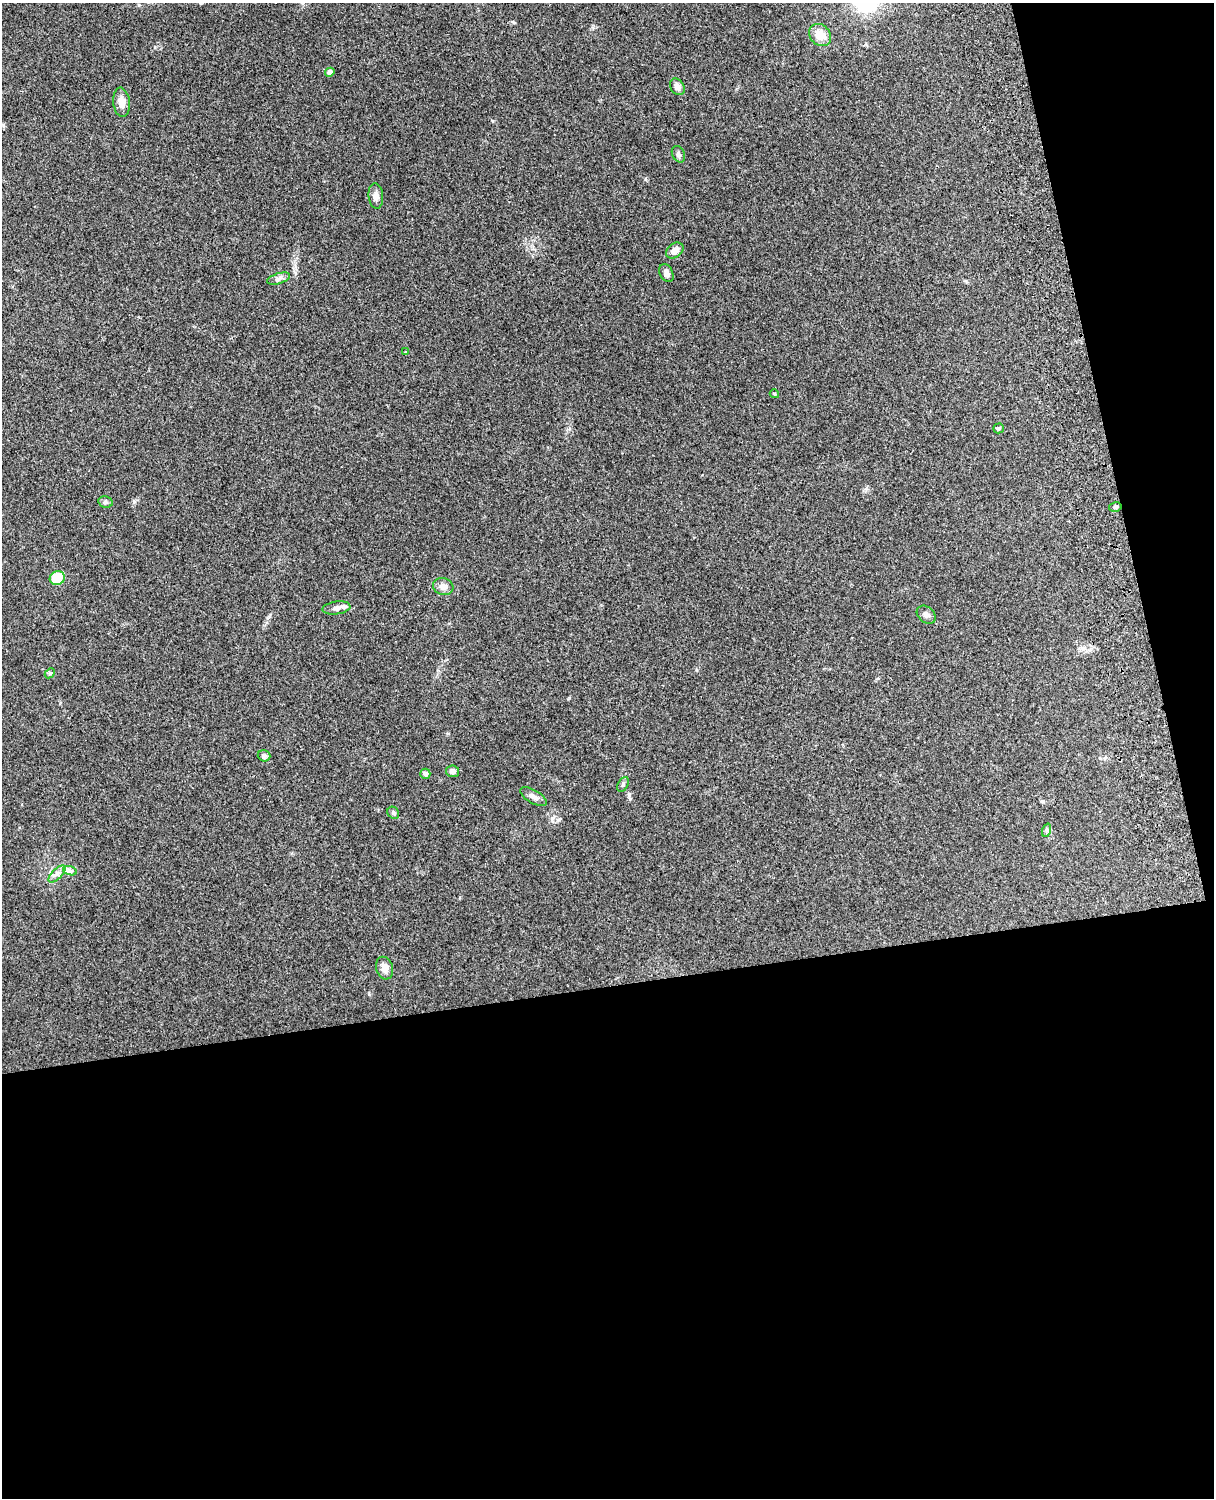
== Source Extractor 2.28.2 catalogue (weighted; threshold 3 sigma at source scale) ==
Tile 12 of 4 x 3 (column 4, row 3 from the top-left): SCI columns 3757-4968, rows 164-1659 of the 5089 x 4927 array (HDU 1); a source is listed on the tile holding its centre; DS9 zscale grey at full resolution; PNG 1216 x 1500 px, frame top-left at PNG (2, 3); each listed source drawn as its Kron ellipse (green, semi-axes under 4 px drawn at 4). Shown black and unused: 39% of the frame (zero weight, under 3 of 4 exposures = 6% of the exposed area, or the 3 px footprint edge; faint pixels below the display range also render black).
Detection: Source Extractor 2.28.2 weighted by HDU 2 'WHT'; one run over the whole footprint, this tile lists its part. Background 0.277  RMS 0.0092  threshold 0.0412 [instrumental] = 3 sigma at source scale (4.5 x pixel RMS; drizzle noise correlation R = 1.50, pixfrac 1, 0.05/0.05 arcsec/px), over >= 5 px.
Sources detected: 29; all 29 listed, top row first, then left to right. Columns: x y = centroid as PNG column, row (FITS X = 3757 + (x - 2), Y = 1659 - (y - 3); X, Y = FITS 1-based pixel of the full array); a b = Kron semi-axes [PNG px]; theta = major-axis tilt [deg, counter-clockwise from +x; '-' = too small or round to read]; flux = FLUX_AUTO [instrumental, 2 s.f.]
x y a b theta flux
820 35 12 10 -45 12
330 72 5 4 - 3.9
677 87 9 6 -57 4
121 102 15 8 -84 7.7
678 154 9 6 -64 2.2
376 196 13 7 -84 4.3
675 250 9 7 37 5.9
666 273 9 6 -64 3.6
278 279 12 5 18 3.1
405 352 3 3 - 0.67
774 394 5 4 - 1.2
998 428 5 5 - 1.4
105 502 7 5 -13 2
1115 507 6 5 - 1.7
57 578 8 6 30 23
443 587 10 8 -17 5.7
336 608 14 6 8 4.1
926 615 10 7 -40 3.7
50 673 6 4 43 1.2
264 756 6 5 - 2.3
452 771 6 6 - 3.4
425 774 5 5 - 2.9
623 784 8 5 63 1.8
534 797 15 6 -30 4.6
393 813 6 5 - 1.7
1047 830 7 4 72 1.6
70 871 7 4 -18 2.1
57 874 11 5 45 3.8
385 968 11 8 -73 7.1
Unlisted compact peaks at least as high as the median listed source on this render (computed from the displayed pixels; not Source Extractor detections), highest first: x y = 629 795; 369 994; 645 179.